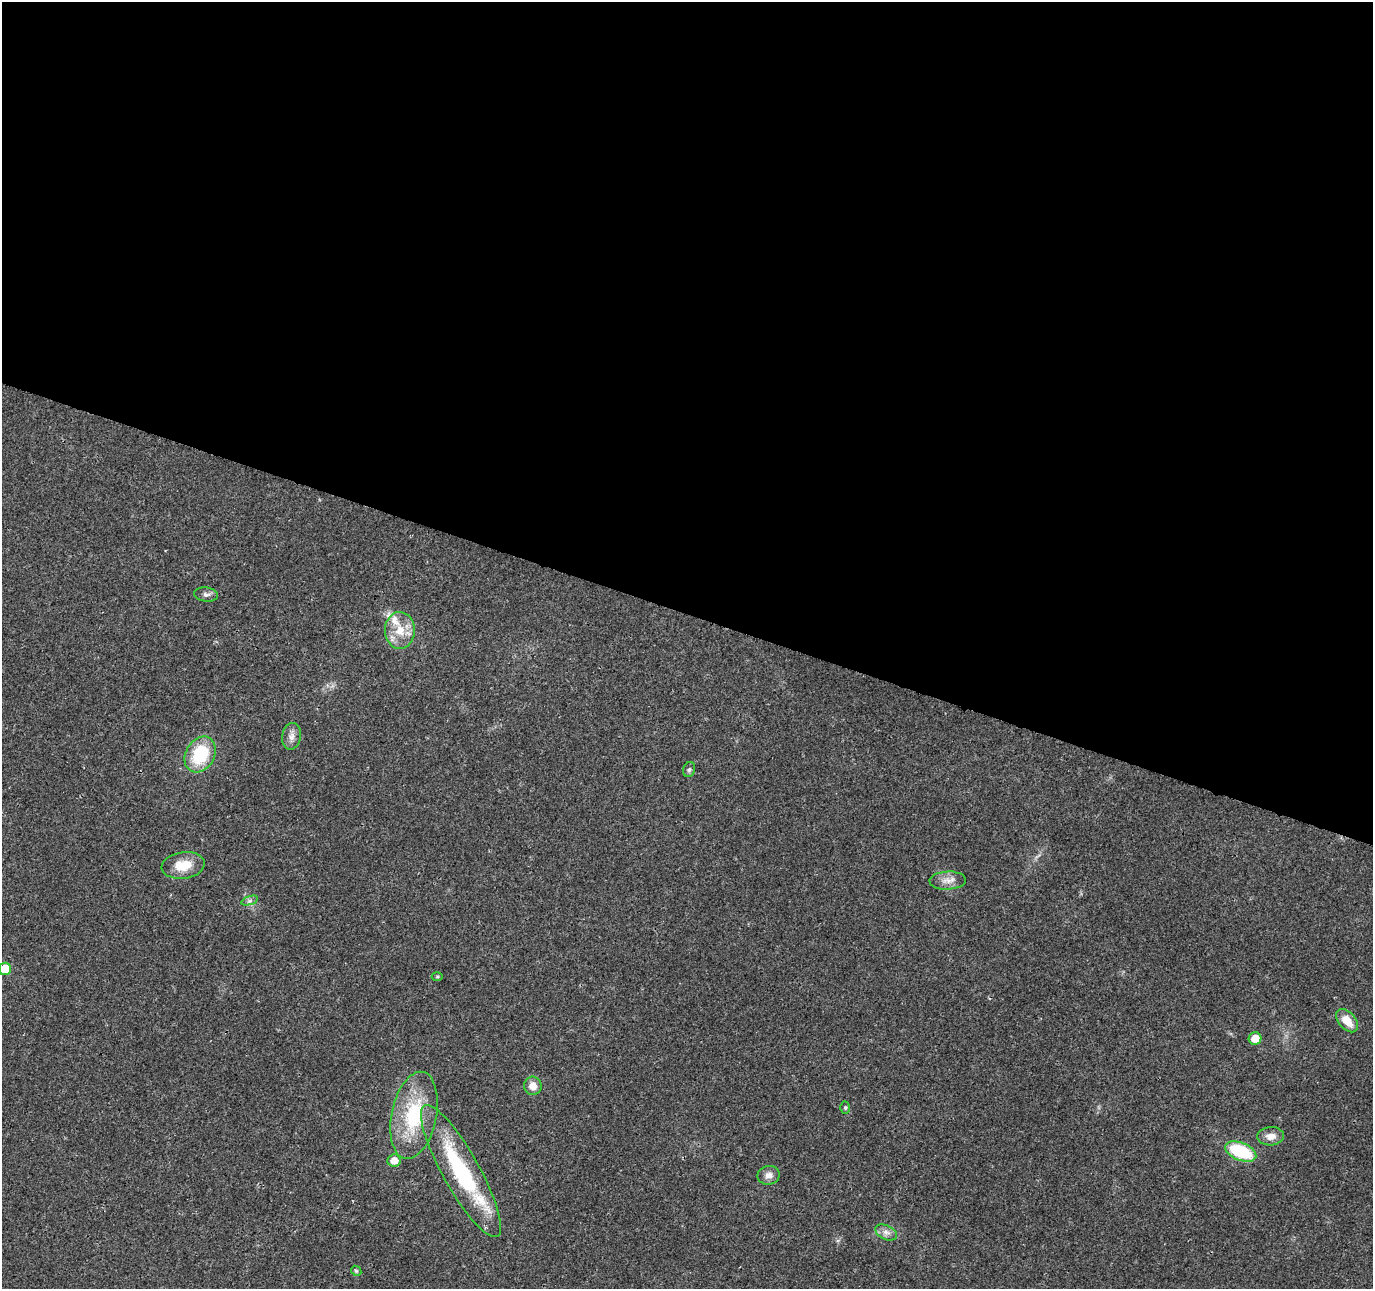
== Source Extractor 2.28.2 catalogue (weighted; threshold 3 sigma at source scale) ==
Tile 3 of 4 x 4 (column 3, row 1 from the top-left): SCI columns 2751-4121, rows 4076-5362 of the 5505 x 5644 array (HDU 1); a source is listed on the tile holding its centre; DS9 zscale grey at full resolution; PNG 1375 x 1291 px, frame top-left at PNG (2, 2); each listed source drawn as its Kron ellipse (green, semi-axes under 4 px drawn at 4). Shown black and unused: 48% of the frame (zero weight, under 3 of 4 exposures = <1% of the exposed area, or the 3 px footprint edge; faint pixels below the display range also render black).
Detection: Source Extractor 2.28.2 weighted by HDU 2 'WHT'; one run over the whole footprint, this tile lists its part. Background 0.0261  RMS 0.0033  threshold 0.0148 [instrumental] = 3 sigma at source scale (4.5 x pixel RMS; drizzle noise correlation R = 1.50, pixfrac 1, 0.0396/0.0396 arcsec/px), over >= 5 px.
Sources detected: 24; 2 inside a brighter listed object's ellipse — not listed separately; the other 22 listed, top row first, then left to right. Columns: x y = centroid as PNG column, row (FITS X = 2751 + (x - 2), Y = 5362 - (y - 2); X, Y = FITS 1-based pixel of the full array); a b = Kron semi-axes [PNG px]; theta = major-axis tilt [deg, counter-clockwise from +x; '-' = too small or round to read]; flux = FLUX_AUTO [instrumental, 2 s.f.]
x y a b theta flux
206 595 12 7 -8 1.3
400 630 18 15 89 7
292 736 13 9 79 2.2
200 754 19 14 60 17
689 770 8 5 72 0.77
183 865 22 13 8 7
948 881 18 9 2 2.9
249 901 8 4 19 0.75
5 969 6 6 - 8.6
437 977 5 3 - 0.38
1347 1021 13 8 -50 5
1255 1038 6 6 - 4.5
533 1086 9 8 - 3.2
845 1108 6 4 89 0.5
414 1115 44 22 78 23
1271 1136 13 9 4 3
1241 1151 16 9 -23 22
394 1160 7 6 - 3.1
461 1171 75 18 -61 38
769 1175 11 9 10 2
886 1232 12 7 -25 1.9
356 1271 5 4 - 0.44
Isophote crosses this tile's border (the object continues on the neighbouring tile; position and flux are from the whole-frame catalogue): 1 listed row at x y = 5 969